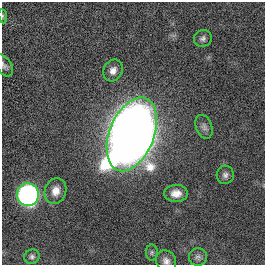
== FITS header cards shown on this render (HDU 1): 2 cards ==
NAXIS1  =                  263
NAXIS2  =                  263

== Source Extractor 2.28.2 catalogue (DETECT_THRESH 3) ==
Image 263 x 263 px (HDU 1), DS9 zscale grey, 1 PNG px = 1 image px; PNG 267 x 267 px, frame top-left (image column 1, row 263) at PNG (2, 2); each listed source drawn as its Kron ellipse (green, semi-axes under 4 px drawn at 4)
Background 0.00398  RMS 0.047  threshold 0.142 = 3 sigma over >= 5 px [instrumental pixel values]
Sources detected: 14; all 14 listed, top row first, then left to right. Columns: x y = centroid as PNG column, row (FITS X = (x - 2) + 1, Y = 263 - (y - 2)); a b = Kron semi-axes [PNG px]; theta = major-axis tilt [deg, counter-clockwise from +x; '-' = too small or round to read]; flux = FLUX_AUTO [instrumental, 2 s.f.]
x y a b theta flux
3 16 7 3 -82 4.6
203 39 9 8 - 11
4 65 12 7 -56 12
113 70 11 9 63 23
204 127 12 8 -70 13
132 134 39 22 69 6700
225 175 9 8 - 13
56 191 13 10 73 29
176 193 12 8 2 30
28 195 11 11 - 890
152 252 8 6 89 7.6
32 257 8 7 - 9
198 257 9 9 - 12
166 261 11 9 -53 18
At the frame edge (FLAGS 8, measured only in part): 3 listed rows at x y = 3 16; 4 65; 166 261